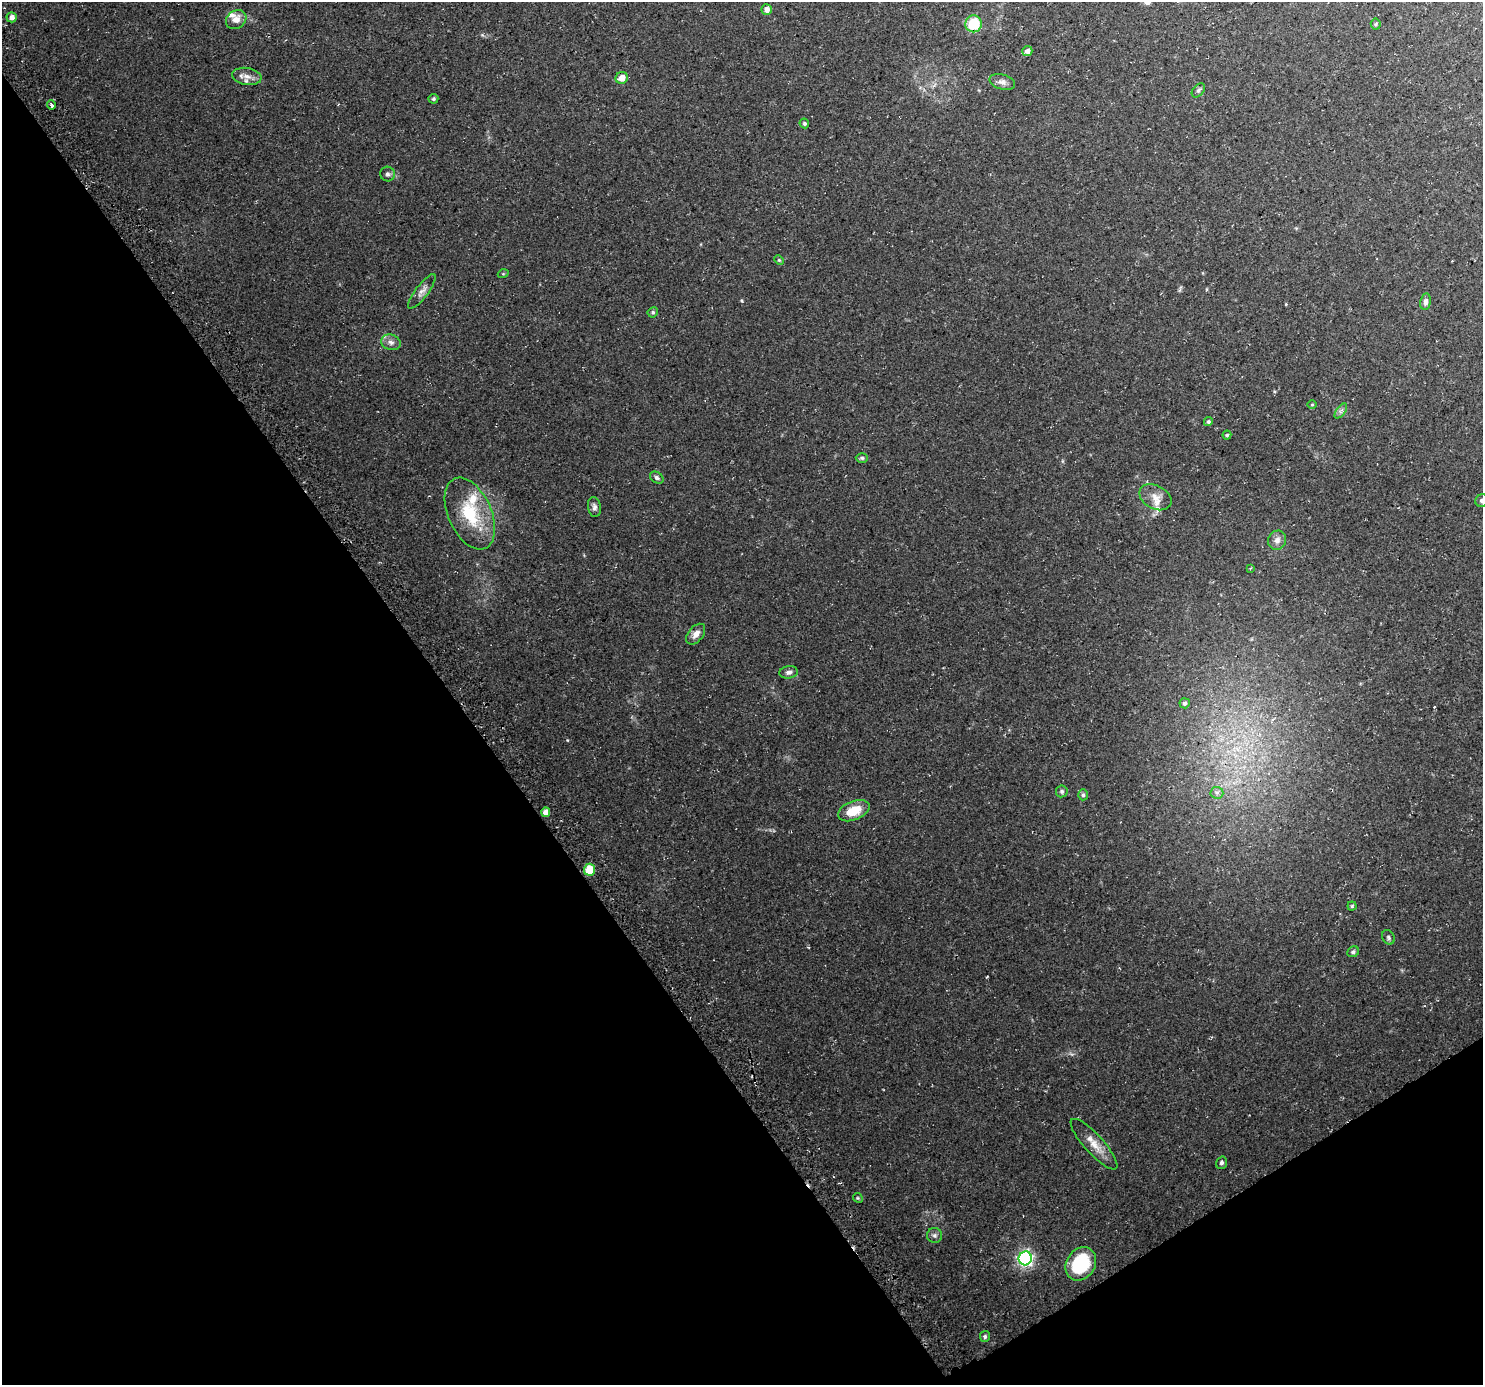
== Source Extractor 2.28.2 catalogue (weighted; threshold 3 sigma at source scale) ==
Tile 14 of 4 x 4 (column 2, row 4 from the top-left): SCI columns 1509-2989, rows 147-1529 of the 5983 x 5886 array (HDU 1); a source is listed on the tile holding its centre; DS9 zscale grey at full resolution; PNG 1485 x 1387 px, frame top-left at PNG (2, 2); each listed source drawn as its Kron ellipse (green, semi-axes under 4 px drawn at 4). Shown black and unused: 35% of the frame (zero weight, under 3 of 4 exposures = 3% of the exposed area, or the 3 px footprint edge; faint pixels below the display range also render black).
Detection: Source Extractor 2.28.2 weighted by HDU 2 'WHT'; one run over the whole footprint, this tile lists its part. Background 0.0377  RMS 0.0038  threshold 0.0173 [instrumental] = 3 sigma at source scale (4.5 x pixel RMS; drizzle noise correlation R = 1.50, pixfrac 1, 0.0396/0.0396 arcsec/px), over >= 5 px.
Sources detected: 56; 1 cosmic-ray / hot-pixel residue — neither listed nor drawn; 4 inside a brighter listed object's ellipse — not listed separately; the other 51 listed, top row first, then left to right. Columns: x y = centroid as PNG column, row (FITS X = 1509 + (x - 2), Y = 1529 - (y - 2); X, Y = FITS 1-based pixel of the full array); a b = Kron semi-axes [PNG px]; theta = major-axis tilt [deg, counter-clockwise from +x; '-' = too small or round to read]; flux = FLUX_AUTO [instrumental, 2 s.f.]
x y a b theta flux
767 10 5 5 - 2
12 17 5 5 - 1.8
236 20 11 9 37 3.2
974 24 8 8 - 12
1376 24 5 5 - 0.52
1027 51 5 5 - 1.4
247 76 15 8 -9 2.8
622 78 6 6 - 3.5
1002 82 13 7 -15 1.8
1198 90 8 5 51 0.81
433 99 5 5 - 0.64
51 105 4 3 - 1.9
804 123 5 4 - 0.65
388 174 7 7 - 0.95
779 260 5 4 - 0.45
503 274 5 3 - 0.35
422 291 21 6 53 2.2
1425 302 8 5 80 1.4
653 312 5 5 - 0.67
391 342 10 7 -17 1.7
1312 405 4 3 - 0.31
1341 411 9 4 53 0.99
1208 422 4 4 - 0.6
1227 435 4 4 - 0.46
862 458 6 5 - 0.56
657 478 7 5 -33 0.95
1155 497 17 11 -27 3.9
1482 501 6 6 - 0.87
594 507 10 6 -81 1.3
470 514 38 21 -66 19
1277 540 10 9 - 2.1
1250 568 3 3 - 0.33
696 634 12 7 51 2.7
789 672 9 6 8 1.2
1185 703 5 5 - 0.73
1062 791 6 5 - 0.87
1217 793 6 6 - 0.99
1083 795 5 5 - 0.65
854 811 17 9 22 7.4
546 812 5 4 - 3.1
589 870 6 5 - 8.6
1352 906 4 4 - 0.49
1388 937 7 6 - 0.85
1353 952 6 5 - 0.74
1094 1144 33 9 -48 5.2
1222 1163 6 5 - 0.89
858 1198 5 4 - 0.49
934 1235 7 7 - 1.1
1025 1258 7 6 - 110
1081 1264 18 14 57 24
985 1336 5 5 - 0.7
Overlapping masked pixels (flux is a lower limit): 1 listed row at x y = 589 870
Isophote crosses this tile's border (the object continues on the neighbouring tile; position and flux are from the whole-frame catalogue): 1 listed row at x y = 1482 501